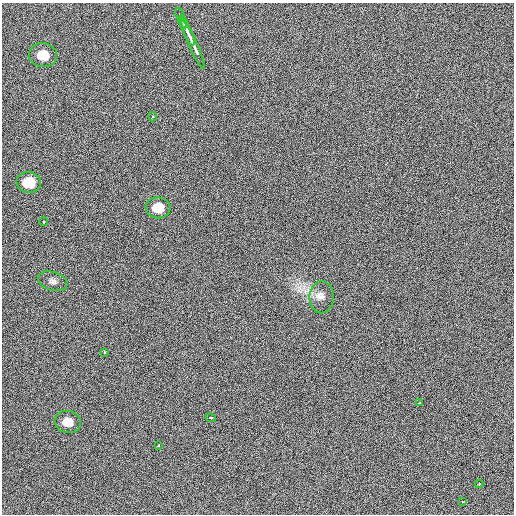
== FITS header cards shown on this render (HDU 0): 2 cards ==
NAXIS1  =                  512 / Axis length
NAXIS2  =                  512 / Axis length

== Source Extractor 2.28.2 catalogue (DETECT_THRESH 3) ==
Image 512 x 512 px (HDU 0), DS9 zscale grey, 1 PNG px = 1 image px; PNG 516 x 516 px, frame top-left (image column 1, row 512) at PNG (2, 3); each listed source drawn as its Kron ellipse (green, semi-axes under 4 px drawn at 4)
Background 407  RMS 1.7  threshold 5.24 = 3 sigma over >= 5 px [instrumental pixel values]
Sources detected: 18; all 18 listed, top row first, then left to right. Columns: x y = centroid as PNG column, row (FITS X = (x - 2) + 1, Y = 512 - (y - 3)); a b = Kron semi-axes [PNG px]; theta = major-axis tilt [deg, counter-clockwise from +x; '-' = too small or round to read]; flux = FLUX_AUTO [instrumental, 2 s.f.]
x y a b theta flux
180 15 7 3 -68 370
183 22 7 3 -70 1100
187 31 15 4 -66 1200
193 45 26 4 -66 1400
43 55 14 12 -7 3000
153 117 4 4 - 160
29 182 12 10 -7 4300
158 208 12 10 -6 2900
44 222 4 4 - 180
53 281 15 9 -18 760
322 297 16 12 88 1200
104 352 4 3 - 230
419 403 3 2 - 190
211 418 5 4 - 210
68 422 13 11 -12 1900
159 445 4 3 - 340
479 484 4 4 - 160
463 502 4 3 - 200